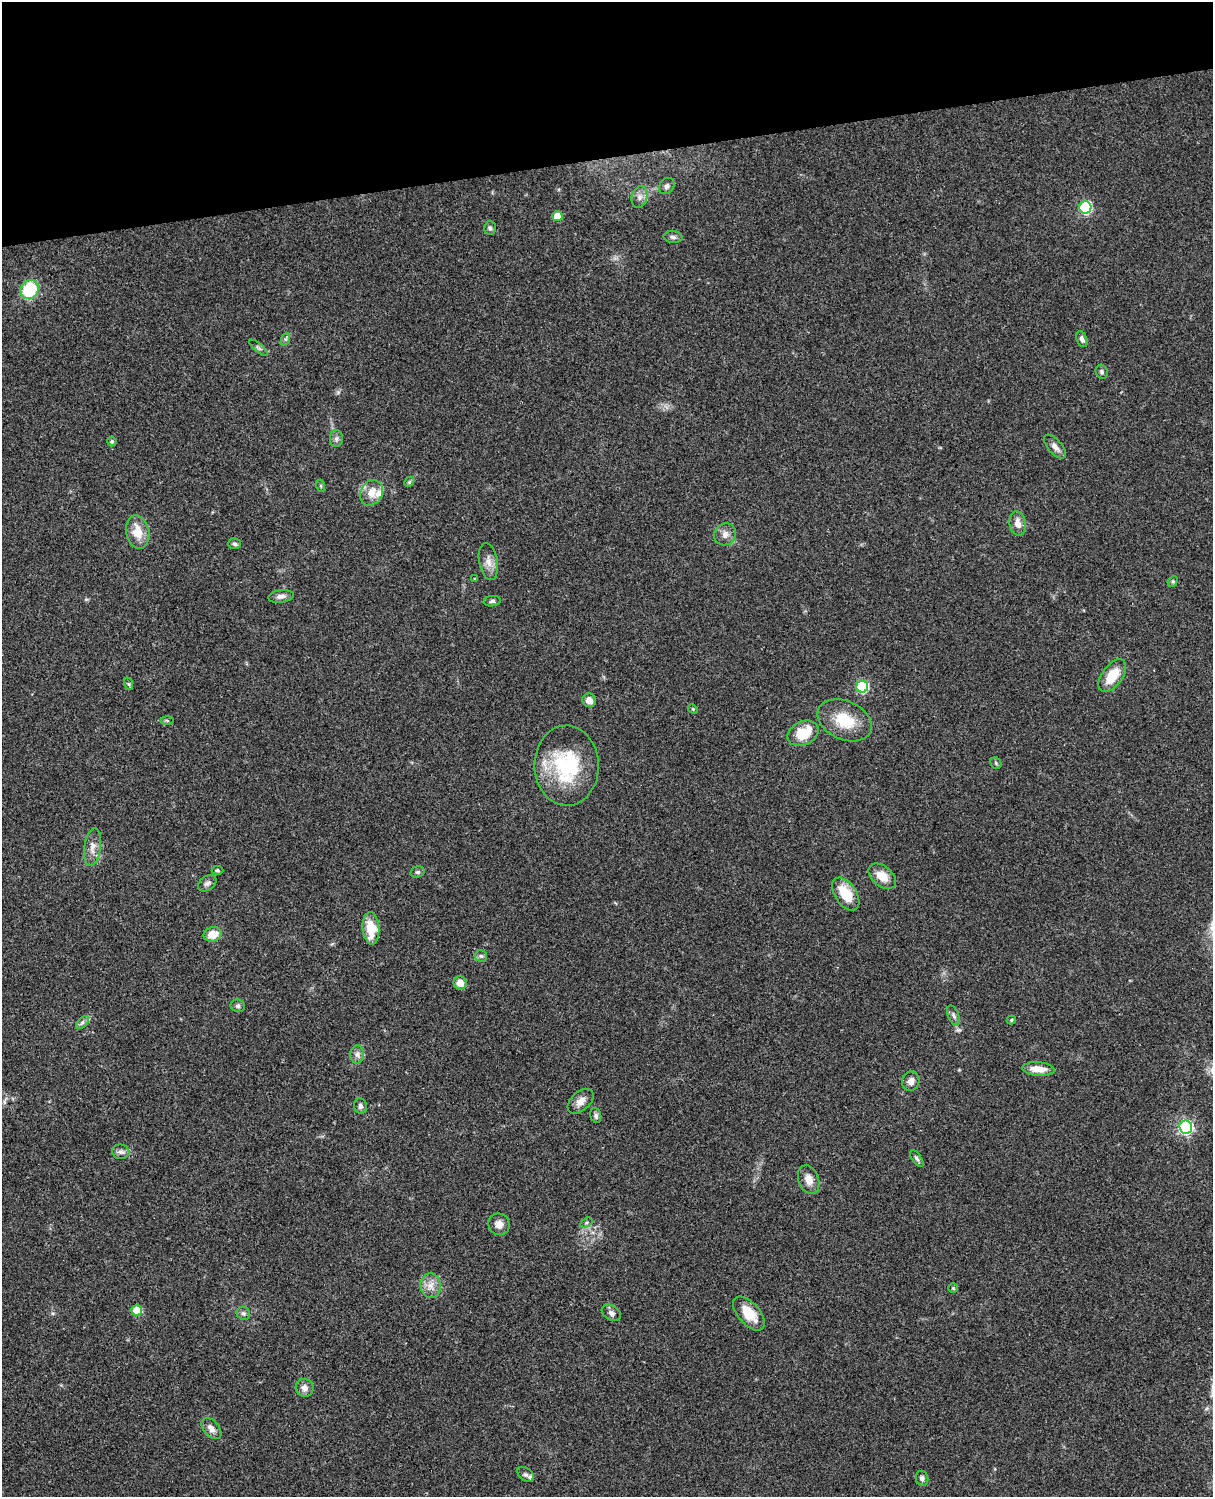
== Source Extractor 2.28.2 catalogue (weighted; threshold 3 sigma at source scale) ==
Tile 3 of 4 x 3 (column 3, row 1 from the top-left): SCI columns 2545-3755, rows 3267-4761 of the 5086 x 4924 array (HDU 1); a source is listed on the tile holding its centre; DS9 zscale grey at full resolution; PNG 1215 x 1499 px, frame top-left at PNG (2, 2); each listed source drawn as its Kron ellipse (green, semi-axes under 4 px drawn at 4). Shown black and unused: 10% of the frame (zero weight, under 3 of 4 exposures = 6% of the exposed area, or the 3 px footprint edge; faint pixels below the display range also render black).
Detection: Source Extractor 2.28.2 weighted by HDU 2 'WHT'; one run over the whole footprint, this tile lists its part. Background 0.0966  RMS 0.0063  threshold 0.0284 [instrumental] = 3 sigma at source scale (4.5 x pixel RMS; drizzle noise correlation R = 1.50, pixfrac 1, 0.05/0.05 arcsec/px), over >= 5 px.
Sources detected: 74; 2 inside a brighter listed object's ellipse — not listed separately; the other 72 listed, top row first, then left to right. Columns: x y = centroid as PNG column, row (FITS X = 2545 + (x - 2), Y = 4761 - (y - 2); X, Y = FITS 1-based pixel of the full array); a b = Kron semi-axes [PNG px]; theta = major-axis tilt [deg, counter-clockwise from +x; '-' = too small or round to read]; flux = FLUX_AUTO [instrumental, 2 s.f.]
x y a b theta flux
667 186 9 7 49 2.3
640 197 11 7 76 3.4
1085 207 6 6 - 63
557 216 5 5 - 12
490 228 7 6 - 1.3
673 237 9 5 -2 1.9
30 289 10 8 55 31
286 339 6 4 70 1.1
1082 339 8 5 -69 2
259 348 11 4 -39 1.3
1102 372 7 6 - 1.4
336 439 8 6 90 1.9
112 442 5 4 - 1.2
1055 447 15 7 -48 3.5
409 482 6 4 45 0.97
321 486 6 4 -72 0.74
371 493 13 11 60 7.4
1018 523 12 8 -79 4.9
138 532 17 11 -77 11
725 534 11 10 - 4
235 544 6 5 - 1.4
488 562 19 9 -79 5.2
475 579 4 3 - 0.78
1173 581 6 4 46 0.85
281 596 13 6 7 2.9
492 601 8 5 8 1.6
1112 676 19 10 54 14
129 684 6 4 -71 0.9
862 687 6 6 - 63
589 700 7 6 - 4.4
693 709 5 4 - 0.71
845 720 28 19 -24 20
167 721 6 4 -2 0.94
803 733 16 12 25 18
996 763 6 5 - 0.96
567 766 40 32 -89 50
93 847 19 8 82 5.3
217 870 6 4 -1 0.97
417 872 7 5 15 1.2
882 876 16 10 -40 8.3
207 883 10 7 36 2.1
846 894 18 10 -56 16
371 928 16 8 -85 14
213 934 9 7 19 9.2
481 956 6 6 - 1.3
460 983 6 6 - 5.8
238 1006 7 6 - 1.3
954 1016 10 5 -67 1.9
1011 1020 5 4 - 0.9
82 1022 8 4 45 1.4
357 1054 9 7 89 2.6
1038 1069 16 7 -5 7.6
911 1081 10 8 70 3.5
581 1101 15 9 43 4.5
360 1106 8 6 -78 2.1
596 1115 8 5 -74 1.7
1186 1127 6 6 - 120
121 1152 8 7 - 2.5
917 1159 9 4 -54 1.5
809 1180 15 10 -69 5.9
586 1223 6 4 32 1
499 1224 11 10 - 4.3
431 1286 12 10 -86 5.6
953 1288 4 4 - 0.64
137 1310 5 5 - 14
243 1313 7 6 - 1.5
611 1313 10 7 -33 2.2
749 1314 20 10 -48 13
305 1388 9 8 - 3.4
211 1428 12 8 -48 3.9
526 1474 9 6 -36 1.7
922 1478 8 6 -76 1.9